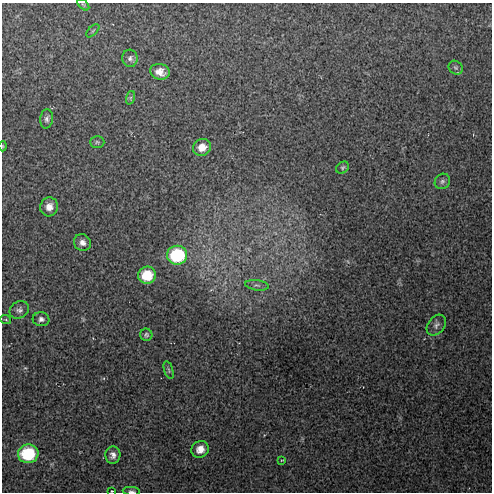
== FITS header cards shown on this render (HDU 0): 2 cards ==
NAXIS1  =                  490 / Axis length
NAXIS2  =                  490 / Axis length

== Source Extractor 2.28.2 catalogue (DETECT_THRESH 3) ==
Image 490 x 490 px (HDU 0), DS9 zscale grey, 1 PNG px = 1 image px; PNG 494 x 494 px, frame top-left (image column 1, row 490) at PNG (2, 3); each listed source drawn as its Kron ellipse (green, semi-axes under 4 px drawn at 4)
Background 31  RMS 1.7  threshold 5.08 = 3 sigma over >= 5 px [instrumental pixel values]
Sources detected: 29; all 29 listed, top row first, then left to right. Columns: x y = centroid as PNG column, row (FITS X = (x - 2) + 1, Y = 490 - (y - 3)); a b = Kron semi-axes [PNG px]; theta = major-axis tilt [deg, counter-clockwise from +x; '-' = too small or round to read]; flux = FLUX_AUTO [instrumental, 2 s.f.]
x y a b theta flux
83 5 7 4 -43 170
93 31 8 3 45 170
130 58 8 8 - 420
456 68 7 6 - 270
160 72 10 8 -18 1000
130 98 7 4 71 210
47 119 9 6 84 370
97 142 7 5 -2 210
3 146 5 3 - 97
202 147 9 8 - 1200
343 168 7 5 38 200
442 181 8 7 - 320
49 207 9 9 - 890
82 243 9 8 - 600
177 255 10 9 - 8300
147 275 9 8 - 2900
257 285 12 5 -8 410
19 310 10 8 32 450
41 319 8 7 - 410
6 320 5 3 - 100
436 325 12 8 51 470
146 335 6 6 - 230
169 370 9 4 -72 180
200 449 9 8 - 980
28 454 10 9 - 6500
113 455 8 7 - 600
282 460 4 2 - 74
112 491 3 3 - 130
131 491 8 4 -4 270
At the frame edge (FLAGS 8, measured only in part): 3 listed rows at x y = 3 146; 112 491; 131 491